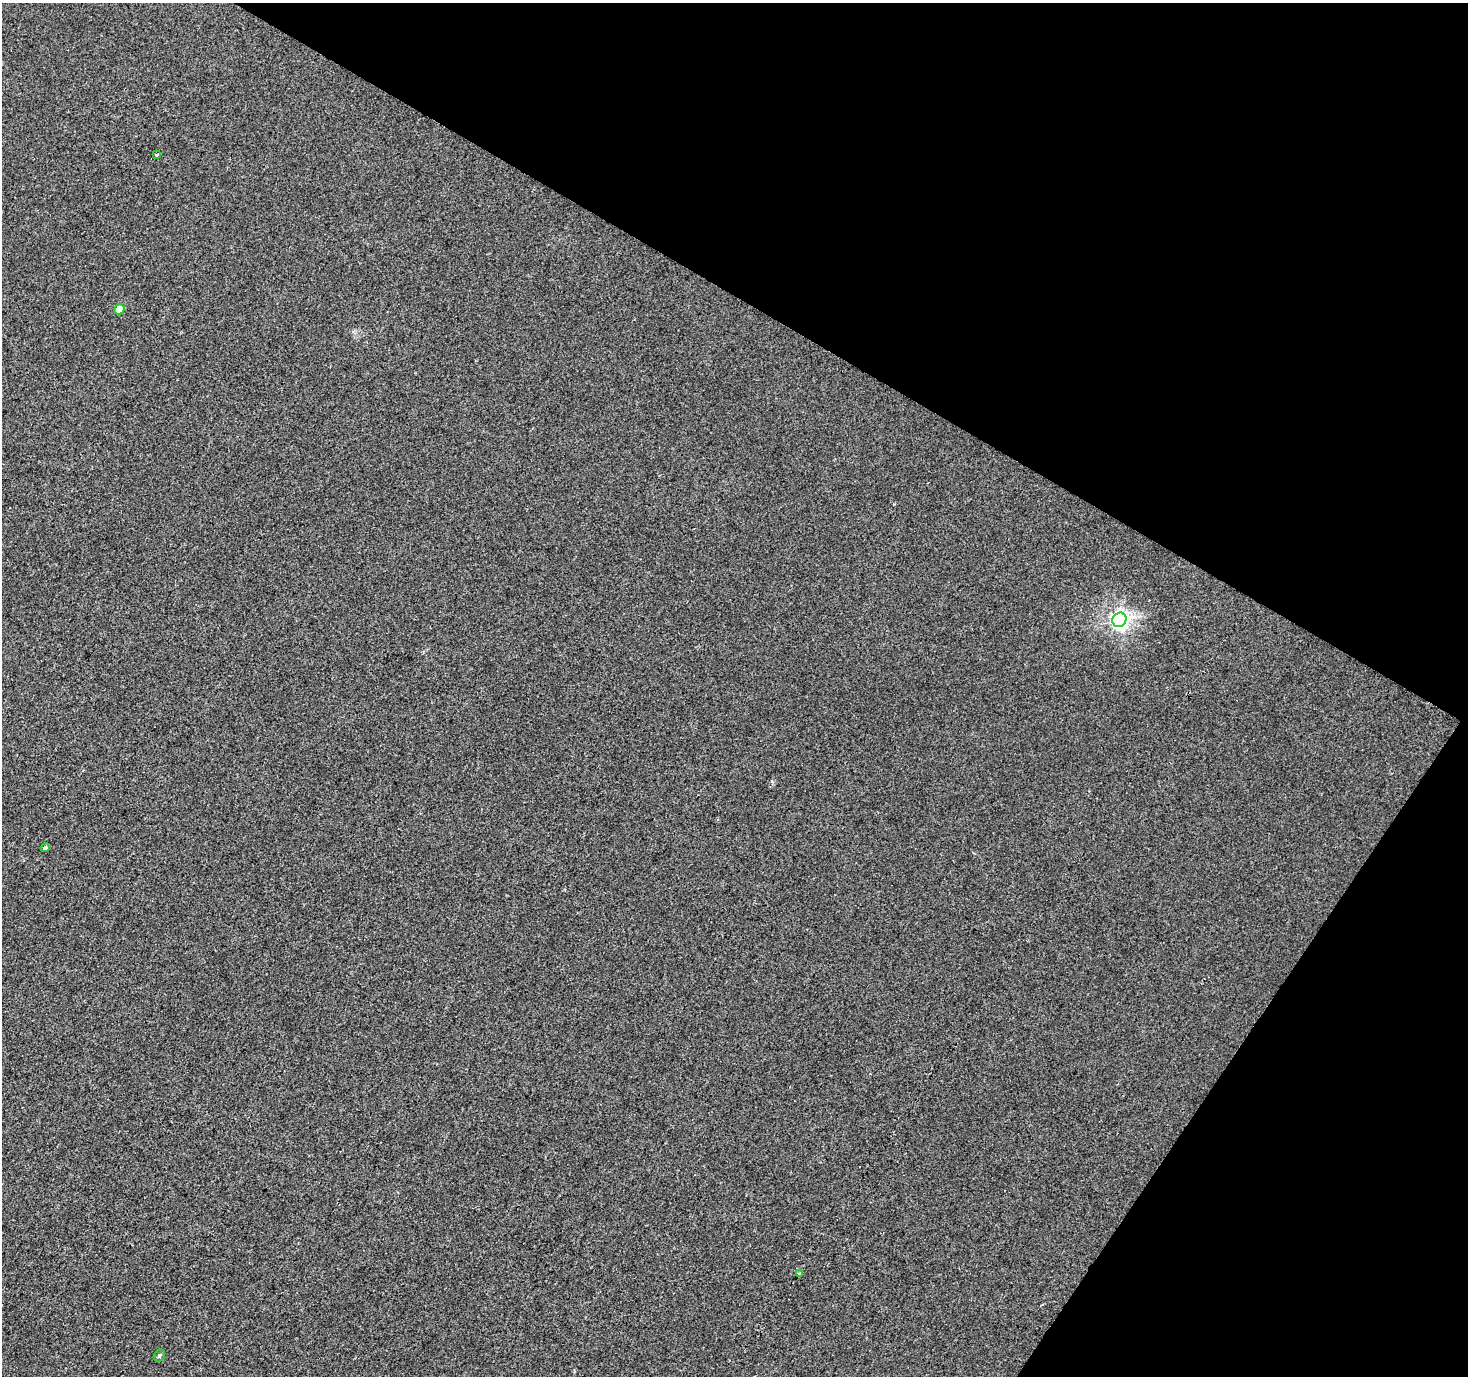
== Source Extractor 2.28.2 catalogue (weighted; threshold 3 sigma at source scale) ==
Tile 8 of 4 x 4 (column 4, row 2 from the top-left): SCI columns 4404-5869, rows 3004-4377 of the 5869 x 5942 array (HDU 1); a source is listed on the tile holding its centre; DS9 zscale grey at full resolution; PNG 1470 x 1378 px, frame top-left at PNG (2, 3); each listed source drawn as its Kron ellipse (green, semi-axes under 4 px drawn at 4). Shown black and unused: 30% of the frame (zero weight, under 2 of 3 exposures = <1% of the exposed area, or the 3 px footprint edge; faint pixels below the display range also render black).
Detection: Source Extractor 2.28.2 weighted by HDU 2 'WHT'; one run over the whole footprint, this tile lists its part. Background 0.00154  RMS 0.0057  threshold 0.0256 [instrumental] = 3 sigma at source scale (4.5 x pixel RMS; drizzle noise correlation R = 1.50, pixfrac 1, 0.0396/0.0396 arcsec/px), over >= 5 px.
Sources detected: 8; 2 cosmic-ray / hot-pixel residue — neither listed nor drawn; the other 6 listed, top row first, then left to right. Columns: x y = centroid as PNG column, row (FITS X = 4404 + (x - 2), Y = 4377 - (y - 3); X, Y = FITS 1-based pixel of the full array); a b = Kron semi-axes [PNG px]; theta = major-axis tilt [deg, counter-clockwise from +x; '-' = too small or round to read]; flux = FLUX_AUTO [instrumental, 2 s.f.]
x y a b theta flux
157 154 3 3 - 1.3
119 309 5 4 - 9.2
1119 620 7 6 - 190
45 848 4 4 - 1.3
799 1274 3 3 - 0.77
159 1356 6 5 - 1